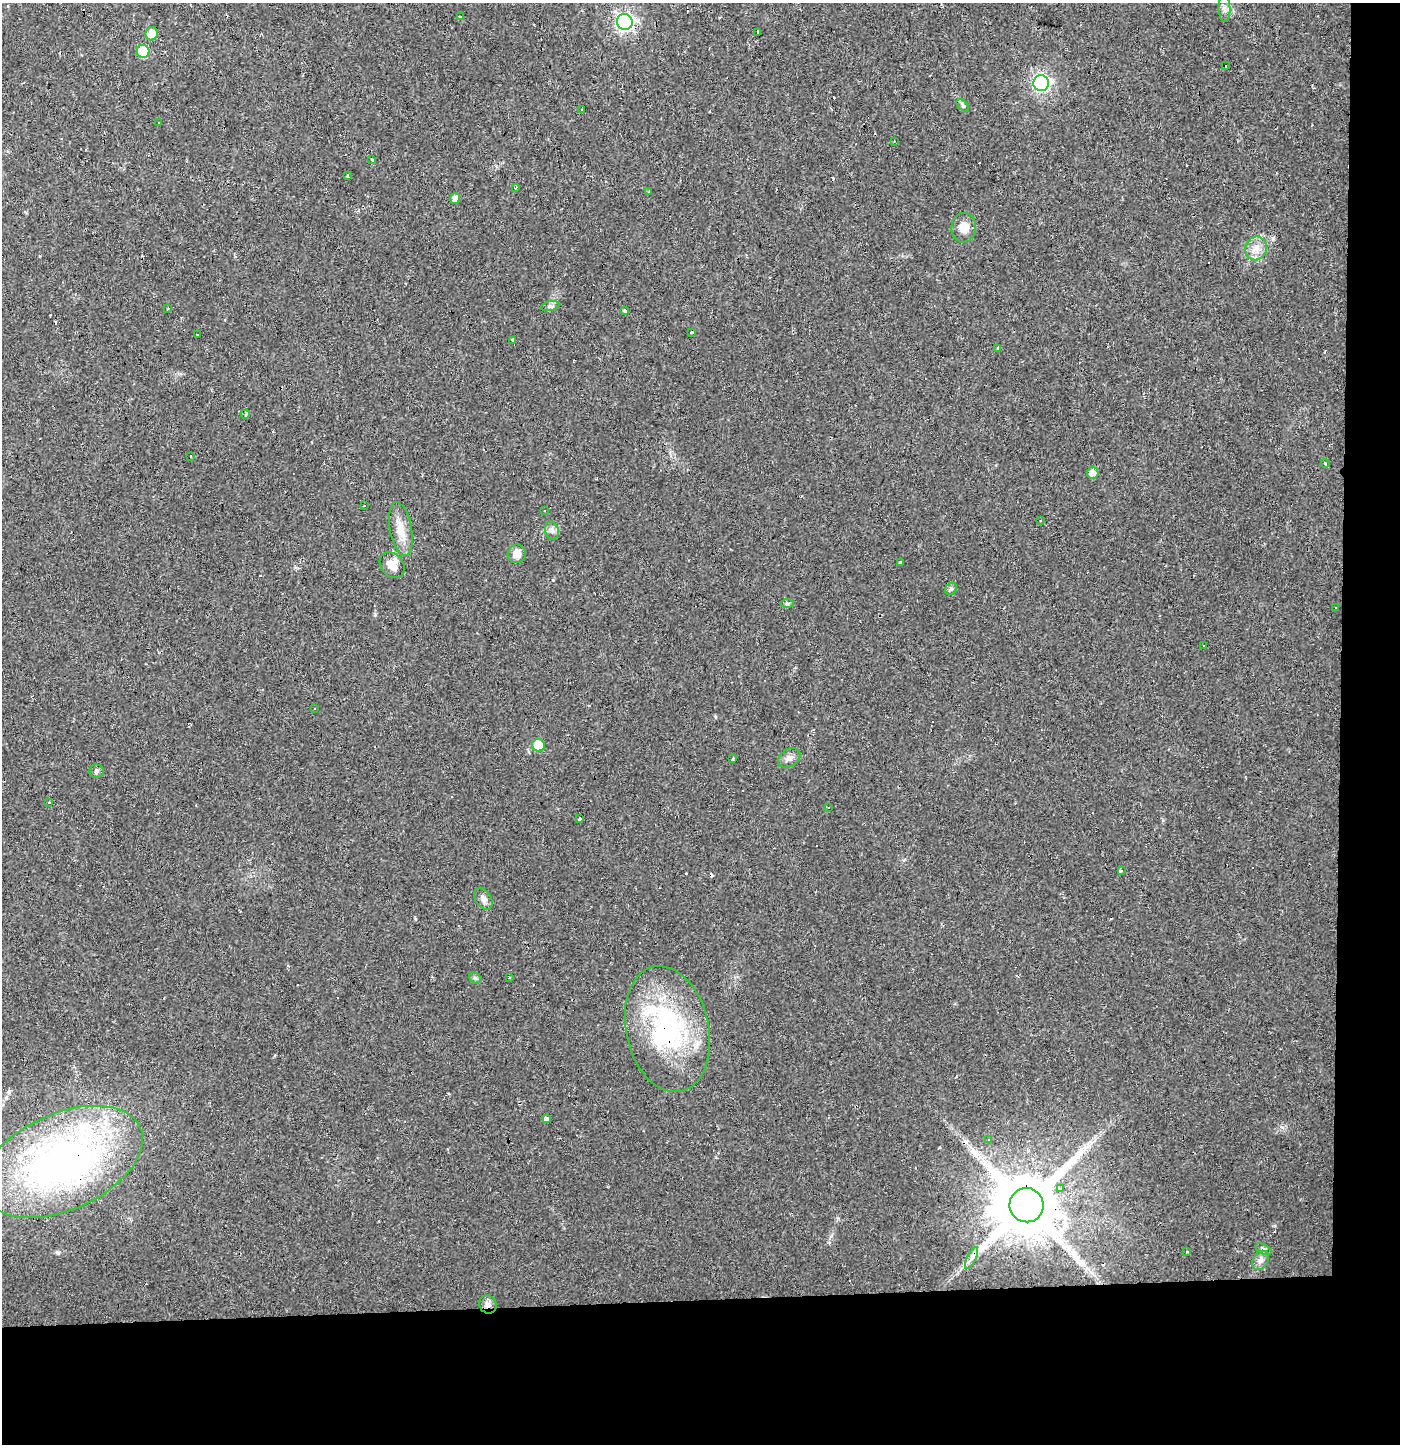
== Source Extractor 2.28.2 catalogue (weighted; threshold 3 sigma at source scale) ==
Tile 9 of 3 x 3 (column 3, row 3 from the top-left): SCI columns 2797-4194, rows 65-1506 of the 4199 x 4455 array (HDU 1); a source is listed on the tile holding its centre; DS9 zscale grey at full resolution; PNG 1402 x 1446 px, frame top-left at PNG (2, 3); each listed source drawn as its Kron ellipse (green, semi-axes under 4 px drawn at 4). Shown black and unused: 14% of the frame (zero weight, under 2 of 3 exposures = <1% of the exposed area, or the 3 px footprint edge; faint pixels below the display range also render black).
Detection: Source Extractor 2.28.2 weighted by HDU 2 'WHT'; one run over the whole footprint, this tile lists its part. Background 0.016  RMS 0.003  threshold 0.0134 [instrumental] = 3 sigma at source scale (4.5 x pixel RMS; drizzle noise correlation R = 1.50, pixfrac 1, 0.0396/0.0396 arcsec/px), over >= 5 px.
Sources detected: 86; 1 inside a brighter object's white glare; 16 cosmic-ray / hot-pixel residue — neither listed nor drawn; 4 inside a brighter listed object's ellipse — not listed separately; the other 65 listed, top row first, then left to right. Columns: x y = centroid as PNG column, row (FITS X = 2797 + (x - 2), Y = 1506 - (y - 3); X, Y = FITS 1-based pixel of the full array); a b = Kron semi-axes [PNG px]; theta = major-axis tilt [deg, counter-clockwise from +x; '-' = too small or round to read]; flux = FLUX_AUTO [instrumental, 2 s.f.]
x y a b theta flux
1224 9 13 6 -89 1.2
461 17 4 3 - 1.4
625 22 8 8 - 110
757 32 3 2 - 0.32
151 34 7 6 - 3.1
143 51 6 6 - 12
1225 66 3 3 - 0.99
1041 83 8 7 - 88
963 105 7 4 -44 0.55
582 110 3 3 - 0.94
159 123 3 3 - 0.44
894 141 3 2 - 0.33
372 160 4 3 - 0.61
347 176 3 3 - 0.32
516 188 3 3 - 0.66
649 192 4 2 - 0.58
455 199 5 5 - 1.8
964 228 15 12 83 3.6
1256 248 12 10 69 2.9
550 306 9 5 11 0.77
168 309 3 2 - 0.41
624 311 3 3 - 0.89
692 333 3 3 - 0.97
197 334 3 2 - 0.53
513 340 3 3 - 1.1
998 348 4 3 - 0.82
245 414 5 4 - 0.53
190 456 3 2 - 0.39
1325 463 4 3 - 0.26
1093 473 6 6 - 2.2
365 506 3 2 - 0.4
545 511 3 3 - 0.51
1040 521 3 3 - 1.1
401 529 27 11 -80 4.6
552 531 9 6 -75 1.2
517 554 9 9 - 2.5
900 563 3 3 - 0.53
392 565 14 11 -48 3.1
951 589 6 5 - 0.55
787 604 7 4 0 0.49
1335 608 3 2 - 0.41
1203 645 2 2 - 0.31
315 709 3 3 - 1.1
538 745 6 6 - 8.4
789 758 12 8 33 1.6
733 759 3 2 - 0.41
97 771 7 7 - 0.68
49 802 3 3 - 1.9
828 807 3 3 - 0.34
579 818 3 3 - 1.8
1121 870 3 3 - 0.79
483 899 12 8 -57 1.5
475 978 6 5 - 0.54
509 978 3 2 - 0.22
667 1029 64 41 -77 48
546 1118 3 3 - 7.9
989 1139 4 4 - 0.44
62 1162 85 48 24 130
1060 1189 4 4 - 1.3
1027 1205 17 17 - 3200
1264 1249 9 4 -27 0.79
1187 1252 4 2 - 0.24
971 1258 12 4 64 1.3
1261 1260 10 7 57 1.5
488 1305 9 8 - 1.6
Overlapping masked pixels (flux is a lower limit): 4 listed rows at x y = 667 1029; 62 1162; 1027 1205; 488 1305
Isophote crosses this tile's border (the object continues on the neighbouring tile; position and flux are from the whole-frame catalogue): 1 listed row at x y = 62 1162
Unlisted compact peaks at least as high as the median listed source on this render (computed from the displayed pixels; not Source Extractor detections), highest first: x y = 1282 1127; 375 614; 553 580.